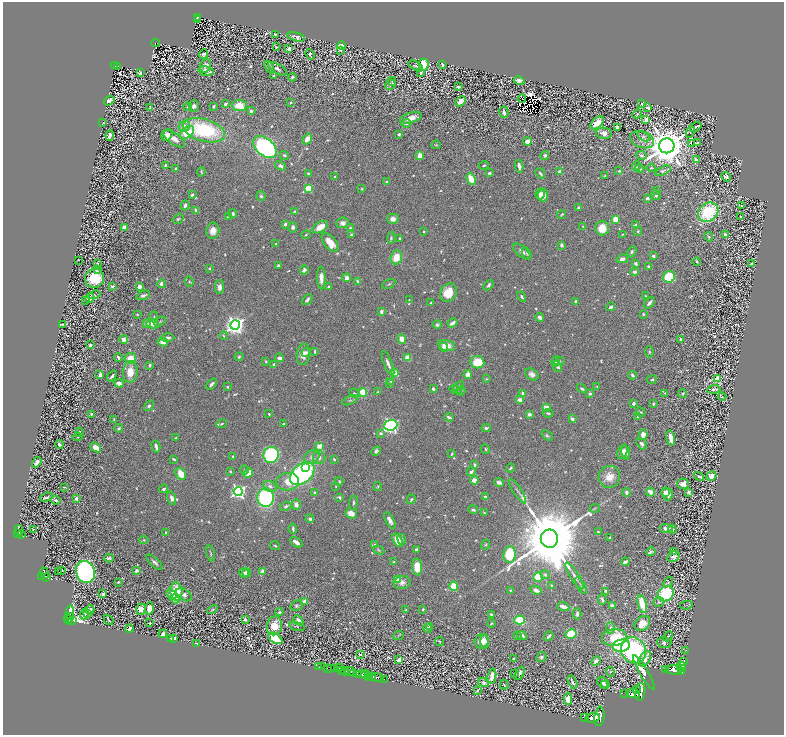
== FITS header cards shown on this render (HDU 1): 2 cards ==
NAXIS1  =                 1563
NAXIS2  =                 1465

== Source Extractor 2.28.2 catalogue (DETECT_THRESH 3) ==
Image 1563 x 1465 px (HDU 1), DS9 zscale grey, zoomed out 1/2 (1 PNG px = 2 x 2 image px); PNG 786 x 737 px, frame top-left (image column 2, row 1465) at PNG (3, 2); each listed source drawn as its Kron ellipse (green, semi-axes under 4 px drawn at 4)
Background 0.537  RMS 0.019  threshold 0.0556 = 3 sigma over >= 5 px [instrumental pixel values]
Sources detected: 1254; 142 cannot appear on this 1/2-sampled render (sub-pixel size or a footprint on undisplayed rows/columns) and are neither listed nor drawn; of the other 1112, the 500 brightest by FLUX_AUTO listed and drawn (612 fainter detections omitted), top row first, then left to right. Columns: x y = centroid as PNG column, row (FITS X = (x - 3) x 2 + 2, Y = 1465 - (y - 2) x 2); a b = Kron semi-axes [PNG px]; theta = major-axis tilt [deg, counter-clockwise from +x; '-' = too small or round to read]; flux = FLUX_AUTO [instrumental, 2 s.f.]
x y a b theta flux
197 17 4 2 - 58
197 20 3 1 - 4.8
275 34 3 2 - 5.5
296 37 9 4 -14 17
156 43 4 3 - 160
341 46 4 3 - 41
276 47 3 2 - 4.3
289 49 4 3 - 23
341 50 3 2 - 4.1
204 54 5 4 - 8.9
310 54 5 2 - 6.6
424 64 6 5 - 110
442 64 3 2 - 13
115 66 3 2 - 52
117 66 2 1 - 14
205 66 7 5 70 22
415 66 8 4 -30 5.8
269 67 6 3 -64 5.1
277 69 10 4 -31 13
206 71 8 4 -13 36
420 72 3 3 - 11
140 73 3 3 - 18
274 76 4 3 - 4
292 77 4 3 - 7.7
392 81 4 3 - 4.6
519 81 5 4 - 19
390 85 5 5 - 9.8
459 87 4 3 - 7.8
522 99 4 1 - 4.2
109 101 6 4 37 17
461 101 6 3 44 37
291 103 3 3 - 3.8
225 104 3 2 - 8.4
642 104 3 3 - 27
194 106 5 5 - 13
213 106 3 2 - 5.1
239 106 7 5 -5 68
188 107 4 3 - 5.2
150 108 4 2 - 3.8
647 108 3 3 - 15
251 111 4 4 - 5.7
504 112 6 3 -76 13
637 114 5 3 - 4.2
411 118 11 5 16 38
646 120 3 3 - 61
103 123 2 2 - 5.2
406 123 5 3 - 9.3
597 123 8 4 45 58
184 126 6 5 - 35
617 127 4 2 - 12
696 127 6 2 38 7.3
204 130 21 11 -16 350
690 132 6 3 68 5.6
187 133 8 5 41 80
604 133 8 5 -9 24
399 134 3 3 - 7.5
167 135 6 5 - 23
110 136 5 3 - 14
644 136 7 4 -30 6.9
174 139 13 5 -35 29
307 139 6 4 55 35
642 140 12 8 -17 29
527 142 4 3 - 24
691 143 2 1 - 24
697 143 3 2 - 4.9
436 145 4 3 - 3.7
667 146 7 7 - 13000
265 147 13 8 -40 820
284 155 5 4 - 7.1
420 155 3 3 - 48
545 155 4 3 - 8.3
641 155 5 4 - 10
696 160 4 3 - 18
165 165 3 2 - 6.7
484 165 5 3 - 4.9
281 166 6 4 -32 10
519 166 6 3 -78 18
636 166 5 4 - 5.1
175 168 4 3 - 4.5
651 168 4 3 - 5.1
640 169 5 3 - 6.9
619 171 3 2 - 5.1
663 171 8 3 25 8.7
201 172 4 2 - 4.1
560 172 3 3 - 26
489 173 3 2 - 9.6
540 173 5 2 - 6.1
309 174 3 3 - 12
335 176 2 2 - 3.9
605 176 3 2 - 6.8
726 177 5 3 - 10
471 179 6 4 -65 66
387 182 3 3 - 12
308 188 4 3 - 160
362 189 3 3 - 3.9
657 190 3 3 - 3.7
540 194 6 4 83 18
192 195 4 3 - 7.7
543 195 6 5 - 32
656 195 5 4 - 10
261 196 5 4 - 6.2
647 198 3 3 - 17
185 205 5 3 - 11
742 206 2 2 - 8.6
578 207 4 2 - 4.5
196 210 4 3 - 10
294 212 3 3 - 13
708 212 11 9 38 240
233 214 4 4 - 10
562 215 5 2 - 4.7
228 217 3 2 - 11
740 217 2 2 - 4.2
178 219 6 4 33 5.8
393 219 6 5 - 19
615 219 3 3 - 57
343 223 6 5 - 15
285 224 2 2 - 14
635 225 4 3 - 7.3
583 226 2 2 - 4.1
124 227 4 4 - 19
293 227 5 4 - 12
320 227 8 5 33 45
350 228 4 3 - 4.3
602 228 7 6 - 61
213 231 8 6 82 31
638 231 4 4 - 4.8
424 232 2 2 - 7.9
623 234 4 2 - 4.3
306 235 5 3 - 3.9
351 235 4 3 - 6.6
725 235 4 2 - 9.9
709 237 5 4 - 4.6
391 238 6 4 85 6.1
400 239 3 2 - 4.9
330 243 11 6 -51 59
276 244 2 2 - 11
562 245 3 3 - 13
522 252 11 5 -41 18
632 252 6 3 65 7.1
527 253 6 3 -58 5.3
653 256 3 3 - 8
396 257 7 5 69 69
622 259 6 4 15 12
78 260 3 2 - 4.2
697 262 4 2 - 4
635 263 3 3 - 13
97 264 3 3 - 5.9
752 264 3 3 - 7.1
278 266 3 2 - 8.1
648 266 3 2 - 4.5
210 268 3 2 - 4.2
97 269 4 3 - 7.4
304 270 4 3 - 11
634 272 4 3 - 8.6
669 277 6 5 - 170
94 278 9 9 - 140
321 278 11 4 -89 31
346 278 4 4 - 20
358 281 4 3 - 8.8
189 282 5 3 - 4.3
161 284 4 3 - 13
389 284 7 3 29 5.3
488 285 6 3 49 8.7
113 286 4 3 - 8.9
139 286 3 3 - 18
219 287 7 4 88 20
329 287 3 3 - 6.2
448 293 9 8 - 67
95 295 6 3 14 4.7
143 295 7 3 23 8.6
645 296 4 3 - 3.7
521 297 5 2 - 5.9
90 298 5 4 - 29
85 300 4 2 - 4.4
307 300 6 3 47 12
409 300 2 2 - 3.8
576 301 3 3 - 6.3
431 303 3 2 - 5.5
649 303 7 3 48 13
611 307 4 3 - 8.7
381 311 4 3 - 13
137 314 3 3 - 4.6
643 314 3 2 - 4.2
154 317 5 4 - 7.3
540 317 4 3 - 18
160 321 6 4 33 5.4
146 323 3 3 - 33
452 323 5 3 - 19
63 324 3 2 - 3.7
153 324 6 4 -10 33
235 325 5 4 - 2300
437 325 4 4 - 6.6
224 336 4 3 - 5.1
168 338 7 3 2 11
402 339 4 4 - 52
681 339 2 2 - 15
124 340 4 4 - 23
163 342 5 4 - 17
90 345 3 2 - 10
447 345 9 5 -14 41
443 347 4 3 - 15
315 351 3 2 - 5.2
306 352 4 3 - 7
649 352 5 3 - 5.1
303 354 11 7 84 32
118 357 4 2 - 9.4
239 357 4 3 - 6.3
131 358 5 5 - 51
279 358 4 3 - 17
407 358 4 3 - 49
266 361 3 3 - 4.8
558 361 6 4 -6 7.6
477 362 7 6 - 120
555 362 4 3 - 5.5
388 363 13 3 -68 19
150 365 4 3 - 6.3
274 365 4 3 - 11
557 366 5 4 - 17
130 372 11 7 86 54
394 373 4 4 - 35
532 374 7 5 -37 20
100 375 4 3 - 22
468 375 4 4 - 29
632 375 4 3 - 9.3
112 376 6 2 51 9.2
486 379 4 3 - 3.7
652 379 5 3 - 5.1
718 379 4 3 - 130
391 381 3 3 - 4.2
119 383 4 3 - 20
211 384 6 3 47 11
390 384 2 2 - 5.4
458 386 6 4 40 7.1
227 387 2 2 - 13
597 387 4 3 - 3.8
433 389 3 3 - 10
582 389 5 3 - 8.5
714 389 7 3 10 11
456 390 6 4 -11 15
461 391 5 3 - 4.6
378 392 4 3 - 3.6
354 393 5 3 - 5.6
362 393 5 3 - 180
523 393 2 2 - 28
665 393 3 3 - 5.2
590 394 3 2 - 15
682 394 4 2 - 3.6
722 397 4 3 - 6.2
350 400 8 2 23 5.6
520 400 4 3 - 29
633 403 3 3 - 11
653 404 3 2 - 7.2
149 406 6 4 53 9.3
546 408 3 3 - 80
641 412 5 3 - 5.1
548 413 5 3 - 7.3
92 414 3 2 - 5.4
269 414 2 2 - 5.9
529 414 4 3 - 11
638 416 4 3 - 4.7
449 417 5 2 - 12
114 419 4 3 - 3.7
572 419 3 3 - 13
222 424 5 3 - 5
283 424 3 2 - 4.6
391 425 6 5 - 1000
119 428 4 3 - 6
486 428 4 3 - 7.7
80 432 5 3 - 8.2
380 433 4 3 - 9.2
643 435 5 4 - 34
547 436 6 4 -40 7
78 437 5 4 - 5
176 438 2 2 - 3.6
671 438 8 3 -77 32
59 444 4 3 - 11
641 444 6 4 -55 12
156 446 6 2 -76 14
319 446 3 2 - 82
96 447 6 4 -38 35
485 449 5 2 - 3.8
376 451 5 4 - 9.2
622 452 7 4 67 18
626 452 7 4 -79 24
452 454 3 3 - 5.3
271 455 8 7 - 440
233 457 3 2 - 4.7
312 457 8 6 22 17
319 457 6 6 - 18
174 459 4 2 - 5.8
334 459 3 2 - 5
37 462 6 3 55 23
475 465 4 3 - 8.7
306 468 3 3 - 63
510 468 4 3 - 6.4
244 470 5 3 - 5.7
230 471 3 2 - 3.8
471 472 4 3 - 16
248 473 5 3 - 50
302 473 14 9 41 730
181 474 6 5 - 63
699 476 5 2 - 7.4
711 476 5 4 - 66
609 477 11 10 - 50
474 480 4 3 - 39
339 481 4 3 - 4.9
288 482 11 9 9 56
499 483 5 4 - 15
683 484 6 5 - 36
270 486 7 5 -25 12
336 486 3 3 - 4
64 487 3 2 - 3.6
378 487 4 4 - 3.9
164 489 4 3 - 9.5
238 491 4 4 - 1000
517 491 14 3 -56 12
314 492 3 3 - 4.7
626 492 4 3 - 10
650 492 4 3 - 35
665 492 3 3 - 11
688 492 3 3 - 11
667 494 6 5 - 39
46 497 6 2 21 6.7
339 497 4 3 - 6.7
485 497 3 2 - 9.7
76 498 3 2 - 16
172 498 7 4 -75 18
266 498 9 8 - 460
411 499 5 3 - 6
56 500 5 3 - 9.5
353 503 7 3 86 6.5
296 505 5 4 - 19
286 506 6 3 21 8.6
595 508 5 2 - 3.6
473 510 5 3 - 6.9
351 513 6 5 - 32
484 513 2 2 - 3.9
310 519 4 3 - 12
390 520 9 4 -62 19
666 528 7 4 -5 23
33 529 2 2 - 6.3
293 529 5 2 - 9.7
672 529 4 2 - 4
19 531 5 3 - 360
598 532 3 3 - 4.1
166 533 3 3 - 8.6
17 534 2 2 - 170
21 535 3 2 - 100
610 538 3 2 - 8
401 539 5 3 - 6.6
549 539 9 8 - 71000
144 540 4 3 - 4.6
398 540 7 4 -60 59
296 542 7 3 -34 24
486 544 5 4 - 5.1
275 545 5 2 - 4.7
374 545 4 3 - 4.5
379 550 6 3 -26 4.7
416 550 3 3 - 10
673 551 3 2 - 6.7
651 552 4 3 - 7
210 553 8 2 -76 4.8
509 554 8 6 83 160
673 556 6 5 - 21
109 558 5 3 - 7.9
155 562 10 3 -42 12
394 562 3 2 - 5.4
625 562 4 3 - 14
417 567 8 5 -85 78
58 571 3 2 - 6.7
62 571 2 1 - 30
136 571 4 3 - 11
85 572 11 9 -71 1200
262 572 3 3 - 31
44 573 6 4 -71 390
244 573 5 4 - 9.4
247 573 4 4 - 22
545 575 5 4 - 6.2
42 576 2 2 - 300
574 576 15 4 -58 17
46 577 3 2 - 130
538 577 4 4 - 110
397 579 3 3 - 110
118 582 3 3 - 3.9
402 582 8 6 10 18
668 582 6 4 54 7.4
551 585 3 3 - 3.6
454 586 5 3 - 110
581 586 9 3 -60 6.8
510 590 2 2 - 3.6
536 590 6 3 -27 17
176 591 9 6 -83 91
606 591 4 3 - 7.1
103 594 3 3 - 27
666 594 8 7 - 310
171 595 6 4 -45 30
184 595 8 5 -34 14
175 599 5 4 - 22
602 600 5 2 - 8.6
305 602 4 3 - 30
659 602 5 5 - 6.2
642 604 9 4 -74 80
612 605 2 2 - 42
686 605 6 2 10 4
297 606 6 5 - 8.3
563 607 6 3 -17 25
149 608 6 4 85 35
141 609 5 4 - 43
423 609 3 2 - 4.7
90 610 5 3 - 19
213 610 5 2 - 3.6
406 610 3 2 - 7.6
279 612 4 4 - 5.7
88 613 2 1 - 33
84 614 6 4 71 17
491 614 3 2 - 5.6
577 614 6 3 88 10
70 615 9 3 84 340
71 616 4 2 - 43
68 619 3 2 - 340
245 619 3 2 - 23
72 620 2 2 - 310
109 620 5 2 - 3.6
298 620 6 4 -48 22
520 620 5 4 - 140
150 623 3 2 - 5.2
642 623 8 6 41 34
491 624 4 2 - 4.5
274 626 9 7 77 61
297 626 8 3 -17 5.7
429 627 2 1 - 3.9
428 628 4 3 - 11
611 628 5 4 - 9.5
129 629 4 3 - 9.3
163 634 4 3 - 16
571 634 5 5 - 130
522 635 5 3 - 14
398 636 6 3 22 4.3
517 636 3 3 - 4.3
549 636 5 2 - 7.9
668 636 5 3 - 3.9
614 637 12 8 6 140
275 638 8 4 -33 120
171 639 3 2 - 9.2
174 639 3 3 - 21
440 641 5 2 - 3.6
481 641 7 7 - 33
485 641 7 4 -88 19
197 643 3 2 - 6.4
664 643 7 5 -8 14
621 646 9 6 8 260
634 650 13 12 - 580
686 650 2 1 - 4.7
361 655 3 2 - 5.1
541 657 5 4 - 8.9
513 659 3 2 - 7
645 659 8 5 57 43
399 660 4 3 - 27
596 661 5 4 - 14
683 662 3 3 - 190
321 666 3 1 - 16
319 667 2 1 - 43
681 667 5 4 - 690
327 668 3 2 - 240
331 668 3 1 - 150
340 668 2 1 - 61
335 669 3 2 - 59
666 669 2 1 - 99
341 670 3 2 - 330
674 670 8 5 1 1300
345 671 4 2 - 1100
350 672 5 3 - 580
610 672 5 3 - 4.6
644 672 20 3 -59 58
681 672 3 2 - 43
354 673 3 1 - 290
363 673 3 2 - 280
514 673 3 2 - 3.9
520 673 7 4 63 13
359 674 3 2 - 470
366 674 5 2 - 260
369 676 2 2 - 110
492 676 7 3 79 33
372 677 3 2 - 280
377 678 6 3 -8 830
384 679 2 1 - 24
483 682 5 4 - 11
572 682 7 2 -63 11
603 683 7 5 -37 12
504 685 5 3 - 6
604 685 4 3 - 6.7
636 690 2 1 - 96
477 691 3 3 - 4.7
640 692 9 5 82 2900
625 694 2 1 - 110
633 694 7 4 -4 2200
568 699 6 3 88 49
599 716 10 5 83 2700
584 718 2 1 - 52
593 718 7 5 10 2300
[612 fainter detections neither listed nor drawn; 142 sub-pixel or undisplayed-footprint detections neither listed nor drawn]